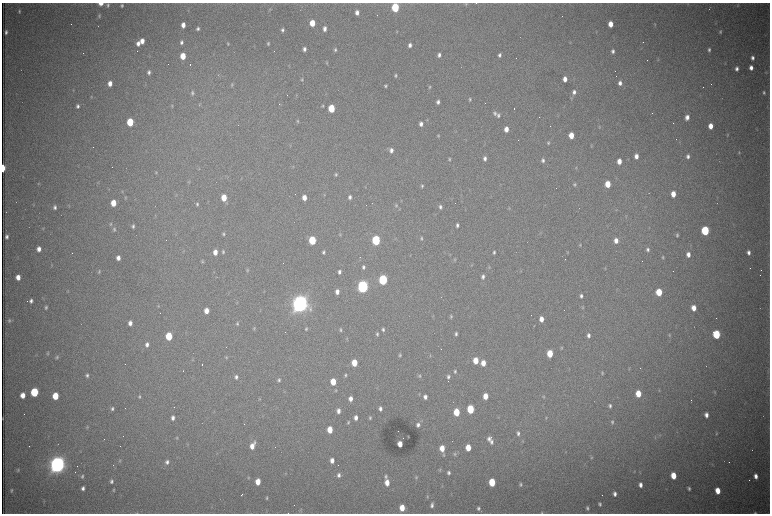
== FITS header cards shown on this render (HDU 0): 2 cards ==
NAXIS1  =                 1536 /fastest changing axis
NAXIS2  =                 1023 /next to fastest changing axis

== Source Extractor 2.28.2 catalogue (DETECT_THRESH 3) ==
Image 1536 x 1023 px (HDU 0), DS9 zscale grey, zoomed out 1/2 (1 PNG px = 2 x 2 image px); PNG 772 x 516 px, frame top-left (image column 1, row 1022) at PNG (2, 3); no overlay
Background 3070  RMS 34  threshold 101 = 3 sigma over >= 5 px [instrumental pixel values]
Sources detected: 409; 103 cannot appear on this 1/2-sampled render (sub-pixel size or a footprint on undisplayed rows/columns) and are not listed; the other 306 listed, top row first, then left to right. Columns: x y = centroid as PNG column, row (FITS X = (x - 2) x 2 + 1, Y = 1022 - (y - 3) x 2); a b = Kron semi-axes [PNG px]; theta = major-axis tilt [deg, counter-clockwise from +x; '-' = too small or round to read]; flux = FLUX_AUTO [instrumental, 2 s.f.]
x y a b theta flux
101 3 4 3 - 7.0e+04
476 3 2 1 - 5.7e+03
466 4 4 3 - 6.7e+03
108 5 5 4 - 1.3e+04
122 5 5 3 - 1.3e+04
737 5 4 3 - 6.8e+03
395 7 5 4 - 5.2e+05
709 8 2 1 - 2.9e+03
270 10 7 3 64 8.5e+03
19 11 4 3 - 9.5e+03
357 13 5 4 - 3.8e+04
99 16 5 3 - 9.2e+03
312 23 5 4 - 1.3e+05
610 24 5 4 - 8.9e+04
655 24 4 3 - 5.4e+03
183 25 4 3 - 5.1e+04
198 29 4 3 - 1.5e+04
324 29 5 4 - 3.1e+04
282 30 4 3 - 1.5e+04
6 32 4 3 - 1.6e+04
397 32 4 3 - 4.4e+03
720 32 4 3 - 1.0e+04
142 41 5 4 - 5.9e+04
181 42 5 4 - 2.0e+04
138 43 5 4 - 3.5e+04
228 43 4 3 - 8.1e+03
268 43 5 3 - 1.1e+04
410 45 4 3 - 2.5e+04
304 49 4 3 - 2.4e+04
335 50 5 3 - 1.3e+04
709 50 4 3 - 1.6e+04
613 51 4 3 - 2.0e+04
439 55 5 4 - 2.3e+04
499 55 4 4 - 1.8e+04
150 56 3 2 - 3.9e+03
183 56 5 4 - 1.4e+05
752 58 5 4 - 2.3e+04
658 59 4 3 - 5.0e+03
327 63 5 3 - 7.0e+03
190 65 2 1 - 1.9e+05
751 68 4 4 - 3.9e+04
737 69 5 4 - 2.4e+04
149 72 5 4 - 2.1e+04
766 72 4 4 - 5.5e+03
396 75 4 3 - 1.2e+04
302 79 5 3 - 8.9e+03
565 79 4 3 - 4.7e+04
110 83 5 4 - 5.3e+04
620 83 5 4 - 3.0e+04
232 85 5 4 - 8.9e+03
386 86 4 3 - 1.0e+04
430 87 5 3 - 9.3e+03
73 90 3 2 - 3.5e+03
574 92 5 4 - 2.7e+04
764 92 4 3 - 1.2e+04
192 93 6 4 -89 1.4e+04
296 95 3 3 - 4.0e+03
91 97 4 3 - 5.4e+03
571 98 4 3 - 6.7e+03
470 99 4 3 - 9.0e+03
438 102 4 3 - 2.3e+04
199 105 5 3 - 5.7e+03
78 106 4 3 - 2.0e+04
172 106 5 3 - 6.7e+03
323 106 4 4 - 9.9e+03
331 108 5 4 - 2.8e+05
495 113 5 4 - 1.7e+04
498 115 5 3 - 1.5e+04
687 117 5 4 - 4.1e+04
427 120 3 3 - 4.8e+03
298 121 5 4 - 9.3e+03
130 122 5 4 - 2.9e+05
421 124 5 4 - 3.0e+04
710 126 5 4 - 6.9e+04
599 127 5 3 - 8.1e+03
506 129 5 4 - 6.5e+04
571 135 5 4 - 1.0e+05
727 135 5 3 - 5.8e+03
438 136 4 4 - 8.9e+03
548 143 4 4 - 9.5e+03
290 145 4 3 - 4.7e+03
591 146 4 3 - 5.9e+03
93 147 2 1 - 6.0e+03
391 150 5 4 - 3.2e+04
739 152 4 3 - 7.1e+03
636 156 5 4 - 4.6e+04
688 156 5 4 - 2.5e+04
485 158 5 4 - 2.5e+04
449 159 5 3 - 9.3e+03
543 160 5 4 - 1.9e+04
619 161 5 4 - 6.4e+04
292 167 4 3 - 5.1e+03
576 167 4 3 - 5.8e+03
3 168 5 2 - 1.8e+05
156 172 5 3 - 6.9e+03
336 175 5 4 - 1.0e+04
189 181 4 3 - 6.7e+03
98 183 4 2 - 5.0e+03
39 184 4 4 - 5.4e+03
575 184 5 4 - 1.0e+04
608 184 5 4 - 1.4e+05
422 186 5 3 - 1.2e+04
109 189 4 2 - 3.8e+03
122 192 4 3 - 6.4e+03
673 194 5 4 - 8.3e+04
324 195 5 3 - 7.4e+03
304 197 5 4 - 6.2e+04
350 197 4 3 - 2.2e+04
125 198 5 3 - 7.6e+03
224 198 5 4 - 1.2e+05
401 200 6 1 -60 3.6e+03
113 203 5 4 - 1.2e+05
197 204 4 3 - 1.1e+04
69 205 4 3 - 5.9e+03
396 205 6 4 -88 1.3e+04
55 207 5 3 - 1.8e+04
440 207 5 4 - 1.8e+04
509 208 4 3 - 5.4e+03
399 209 4 3 - 6.2e+03
626 216 5 2 - 3.7e+03
111 224 5 4 - 1.0e+04
457 225 4 3 - 1.9e+04
133 226 4 3 - 1.4e+04
43 228 4 3 - 5.9e+03
114 229 5 4 - 1.3e+04
705 231 5 4 - 6.1e+05
223 234 5 4 - 1.2e+04
340 234 4 3 - 7.0e+03
677 235 5 4 - 1.2e+04
7 237 4 3 - 1.9e+04
421 238 5 4 - 1.1e+04
312 240 5 4 - 3.7e+05
376 240 5 4 - 8.3e+05
616 240 5 4 - 4.9e+04
580 245 4 3 - 7.0e+03
39 249 5 4 - 4.4e+04
648 249 5 4 - 1.7e+04
215 252 5 4 - 5.6e+04
223 252 5 4 - 1.1e+04
323 252 4 3 - 1.5e+04
494 252 4 3 - 1.3e+04
568 252 4 3 - 6.4e+03
748 252 5 4 - 2.7e+04
688 254 5 4 - 4.2e+04
663 257 4 3 - 9.7e+03
118 258 5 4 - 4.0e+04
454 260 5 3 - 7.4e+03
202 261 4 3 - 8.0e+03
472 265 3 3 - 5.0e+03
363 267 4 3 - 1.7e+04
489 267 5 3 - 6.5e+03
605 268 4 3 - 4.4e+03
248 270 5 3 - 8.6e+03
521 271 4 2 - 4.5e+03
99 272 5 3 - 8.8e+03
339 272 4 3 - 2.1e+04
483 276 5 4 - 2.1e+04
18 277 5 4 - 6.4e+04
383 280 5 4 - 9.1e+05
363 287 6 4 -89 2.4e+06
68 291 3 2 - 4.7e+03
337 291 5 3 - 3.6e+04
264 292 4 2 - 3.9e+03
659 292 5 4 - 1.9e+05
581 296 5 4 - 2.0e+04
31 301 4 3 - 2.1e+04
237 302 4 2 - 4.6e+03
300 304 7 7 - 5.9e+06
158 306 5 3 - 6.9e+03
46 307 5 4 - 1.2e+04
582 307 5 3 - 8.0e+03
694 308 5 4 - 7.3e+04
260 310 4 2 - 4.4e+03
206 311 5 4 - 6.3e+04
451 316 5 4 - 1.0e+04
541 319 5 4 - 6.1e+04
9 320 6 5 - 1.4e+04
130 323 5 3 - 3.9e+04
237 324 6 4 79 1.3e+04
254 328 5 4 - 9.1e+03
306 329 5 4 - 9.8e+03
383 329 4 3 - 1.4e+04
340 330 5 4 - 1.2e+04
377 334 5 3 - 1.3e+04
456 334 5 3 - 1.6e+04
716 334 5 4 - 4.6e+05
588 335 5 4 - 2.3e+04
669 335 5 3 - 6.8e+03
169 336 5 4 - 2.8e+05
347 339 4 3 - 5.9e+03
147 344 5 4 - 2.7e+04
561 348 4 4 - 7.8e+03
47 353 5 3 - 8.1e+03
550 354 5 4 - 1.8e+05
400 355 4 3 - 9.8e+03
430 356 5 3 - 6.9e+03
57 357 5 3 - 1.1e+04
226 357 5 3 - 7.6e+03
193 359 5 3 - 5.6e+03
476 361 5 4 - 1.3e+05
354 363 5 4 - 1.6e+05
483 363 5 4 - 8.0e+04
202 364 2 1 - 4.5e+03
629 369 5 3 - 6.2e+03
455 371 5 3 - 1.2e+04
602 373 5 3 - 7.2e+03
87 375 5 4 - 1.6e+04
345 375 5 3 - 9.8e+03
419 376 5 5 - 1.2e+04
236 377 5 4 - 1.9e+04
448 377 5 4 - 1.7e+04
279 380 5 4 - 1.3e+04
333 382 5 4 - 1.5e+05
336 390 4 3 - 7.1e+03
659 390 4 3 - 5.2e+03
34 392 5 4 - 5.2e+05
715 392 5 3 - 5.8e+03
419 394 4 3 - 6.4e+03
638 394 5 4 - 1.4e+05
23 395 5 4 - 7.0e+04
55 396 5 4 - 1.8e+05
139 396 4 3 - 9.2e+03
485 396 5 4 - 9.1e+04
544 396 4 4 - 7.5e+03
425 397 5 4 - 3.1e+04
259 399 4 3 - 6.6e+03
351 399 4 4 - 3.7e+04
453 401 2 1 - 2.9e+03
610 406 5 4 - 1.7e+04
112 409 5 4 - 1.5e+04
380 409 5 4 - 2.3e+04
470 409 5 4 - 3.8e+05
338 411 5 4 - 3.2e+04
456 412 5 4 - 2.2e+05
706 415 5 3 - 3.8e+04
498 417 5 3 - 5.0e+03
3 418 3 1 - 4.8e+03
173 418 5 4 - 2.7e+04
356 418 4 3 - 3.4e+04
370 418 5 3 - 1.1e+04
546 418 4 3 - 7.1e+03
348 422 5 3 - 9.2e+03
612 422 6 4 -82 1.2e+04
418 425 4 3 - 2.2e+04
87 427 4 3 - 5.9e+03
330 430 5 4 - 1.3e+05
518 433 5 4 - 2.0e+04
716 433 4 3 - 7.0e+03
660 435 4 3 - 5.0e+03
408 436 2 2 - 2.6e+03
491 437 2 1 - 1.4e+05
177 438 5 3 - 6.4e+03
489 439 7 4 -83 2.6e+04
523 441 5 3 - 5.3e+03
491 442 5 3 - 1.9e+04
400 444 5 4 - 7.1e+04
188 445 5 2 - 4.7e+03
252 446 8 4 64 6.6e+04
442 448 5 4 - 9.8e+04
468 448 5 4 - 1.2e+05
455 454 5 4 - 1.1e+04
444 455 4 4 - 8.3e+03
591 457 4 3 - 7.1e+03
120 460 6 3 73 8.0e+03
332 460 5 4 - 4.2e+04
167 462 5 4 - 2.3e+04
57 465 7 6 - 5.6e+06
18 470 4 3 - 8.8e+03
440 470 5 4 - 8.3e+03
634 472 4 2 - 4.3e+03
286 473 4 3 - 4.9e+03
449 473 5 4 - 2.0e+04
640 473 3 2 - 4.2e+03
339 475 6 4 84 2.3e+04
82 476 5 4 - 1.3e+04
386 476 6 4 -89 1.6e+04
673 476 5 4 - 1.4e+05
756 476 5 3 - 4.1e+04
416 477 5 4 - 1.1e+04
248 478 5 3 - 7.1e+03
111 481 5 4 - 1.8e+04
258 482 5 4 - 1.1e+05
492 482 5 4 - 2.7e+05
387 483 5 4 - 7.3e+04
520 484 4 3 - 1.1e+04
640 485 4 3 - 3.7e+04
442 486 4 3 - 5.3e+03
83 488 4 3 - 2.4e+04
689 488 5 3 - 1.4e+04
11 490 4 3 - 1.0e+04
114 490 5 3 - 8.0e+03
718 491 5 4 - 1.0e+05
242 494 3 1 - 7.5e+03
615 494 5 3 - 2.6e+04
427 496 5 3 - 7.5e+03
267 498 5 3 - 9.5e+03
44 501 4 3 - 4.9e+03
600 504 4 3 - 1.3e+04
432 505 6 4 80 2.2e+04
402 508 5 4 - 1.1e+05
478 508 6 5 - 2.0e+04
587 508 4 3 - 1.4e+04
301 510 7 3 -85 8.3e+03
137 513 5 2 - 6.3e+03
542 513 4 3 - 6.9e+03
755 513 4 3 - 1.0e+04
At the frame edge (FLAGS 8, measured only in part): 6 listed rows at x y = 101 3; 476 3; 3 168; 137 513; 542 513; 755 513
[103 sub-pixel or undisplayed-footprint detections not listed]